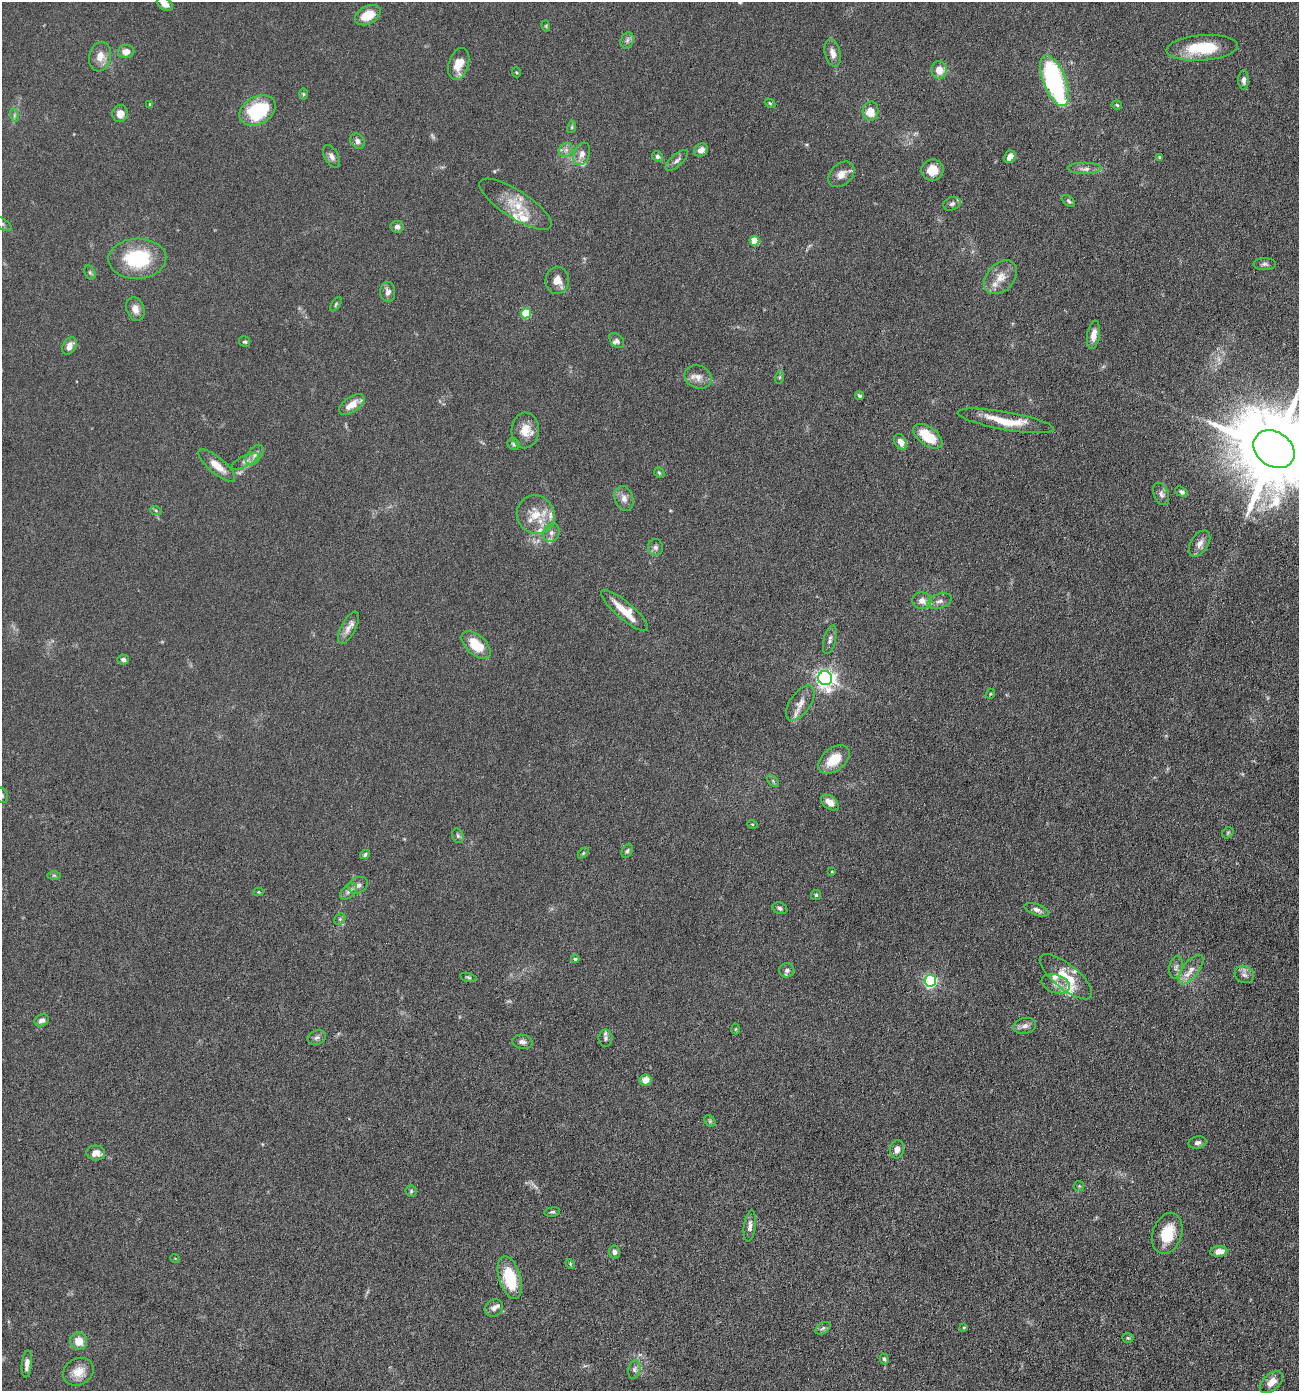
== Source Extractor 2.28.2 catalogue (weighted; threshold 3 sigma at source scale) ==
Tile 6 of 4 x 4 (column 2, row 2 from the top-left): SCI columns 1437-2733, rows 2779-4167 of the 5598 x 5556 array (HDU 1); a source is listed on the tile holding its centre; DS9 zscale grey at full resolution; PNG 1301 x 1393 px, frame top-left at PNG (2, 2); each listed source drawn as its Kron ellipse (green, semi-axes under 4 px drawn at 4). Nothing masked; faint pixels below the display range render black.
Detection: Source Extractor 2.28.2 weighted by HDU 2 'WHT'; one run over the whole footprint, this tile lists its part. Background 0.062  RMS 0.0055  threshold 0.0225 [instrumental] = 3 sigma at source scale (4.09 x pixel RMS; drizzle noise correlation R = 1.36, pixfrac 0.8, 0.05/0.05 arcsec/px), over >= 5 px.
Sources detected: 162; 2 too faint to see at this stretch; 2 inside a brighter object's white glare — neither listed nor drawn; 14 inside a brighter listed object's ellipse — not listed separately; the other 144 listed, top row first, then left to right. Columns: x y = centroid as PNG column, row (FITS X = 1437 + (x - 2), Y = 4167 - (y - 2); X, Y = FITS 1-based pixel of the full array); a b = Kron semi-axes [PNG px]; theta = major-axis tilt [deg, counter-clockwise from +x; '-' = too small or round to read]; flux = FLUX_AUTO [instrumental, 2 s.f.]
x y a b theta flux
165 4 9 6 -33 3.4
368 15 13 9 28 9.7
546 26 5 3 - 0.46
627 40 8 6 69 1.5
1202 48 36 12 4 20
126 52 8 6 8 3.8
833 53 14 7 -76 3.6
100 56 15 11 78 5.1
459 64 16 10 73 6.8
939 70 9 7 -77 6
516 72 5 3 - 0.43
1244 80 10 5 90 1.7
1054 81 27 11 -69 81
303 94 6 4 -90 0.6
770 103 6 4 -31 0.55
150 104 3 3 - 0.47
1117 105 5 4 - 0.63
257 110 19 13 29 31
870 111 9 8 - 7
120 113 8 8 - 4.2
14 115 7 4 -73 0.86
572 127 6 4 72 0.66
357 141 8 6 -53 1.8
566 150 8 6 45 1.7
701 150 7 6 - 3.3
582 154 11 8 68 3.2
332 156 12 7 -61 2.3
657 156 6 5 - 1.2
1010 157 6 5 - 3.5
1160 157 4 3 - 0.52
677 160 14 6 42 1.9
1085 169 17 6 0 2.7
932 170 11 10 - 6.6
841 174 15 10 43 4.2
1069 201 7 4 -41 0.86
515 204 42 13 -33 12
952 204 9 6 21 1.5
2 223 11 5 -30 1.6
397 227 6 5 - 1.8
754 241 5 4 - 13
137 259 29 20 2 30
1265 264 11 6 0 1.5
90 272 7 5 -63 0.9
1001 277 19 13 47 6.5
557 280 14 11 87 4.7
388 292 10 7 -84 2.2
336 304 8 4 55 0.69
135 309 12 8 -70 3.4
526 313 5 5 - 23
1094 335 14 6 80 3.6
617 341 8 6 -47 1.2
245 342 6 5 - 0.87
69 346 9 6 59 3.3
698 377 14 11 -26 3.9
780 377 6 4 71 0.61
860 395 5 4 - 0.96
352 405 14 7 35 5.9
1006 421 49 9 -10 14
525 430 18 13 87 7
928 436 17 9 -36 13
901 442 8 6 -61 3.1
514 444 6 5 - 0.93
1274 449 22 17 -35 7000
255 455 11 6 54 2.4
245 461 15 5 27 2.3
217 465 23 8 -40 6.3
659 473 6 4 -44 0.64
1182 492 7 4 -32 1
1161 494 12 7 -68 1.8
624 498 13 9 -70 3.2
156 511 6 3 -21 0.6
536 515 20 18 -49 11
551 533 9 8 - 2
1200 543 14 8 58 3.2
655 547 8 7 - 1.6
922 601 9 8 - 3.6
940 601 12 7 17 2.5
625 611 30 8 -40 10
348 628 18 7 63 3.5
830 640 14 6 75 1.8
476 645 17 9 -42 12
123 660 6 5 - 1.2
825 678 7 7 - 220
990 694 5 3 - 0.42
800 703 20 10 55 4.7
834 760 18 11 39 11
773 781 7 4 -46 0.7
2 795 8 6 -67 1.2
830 802 10 6 -37 4
752 824 5 3 - 0.44
1228 833 6 5 - 0.71
458 836 7 5 -74 1.1
627 851 7 5 66 0.97
583 853 6 4 46 0.59
365 854 5 4 - 0.99
832 871 4 2 - 0.37
54 875 6 4 0 0.64
358 885 10 7 27 2.4
348 891 10 6 45 1.8
259 892 5 4 - 0.45
816 895 5 5 - 0.72
780 908 8 5 -21 1.2
1037 910 13 5 -20 2.1
340 919 6 5 - 0.82
575 959 4 4 - 0.85
1176 967 11 6 79 1.8
787 970 7 7 - 1.6
1191 970 17 8 53 4.5
1244 975 10 8 -29 2.2
468 977 8 4 -12 0.78
1066 977 32 12 -39 11
930 981 6 6 - 79
1056 984 14 9 -19 3.7
42 1020 7 6 - 1.8
1025 1026 11 8 11 2.3
735 1029 5 3 - 0.49
317 1038 9 7 21 1.6
605 1038 8 7 - 1.4
522 1042 10 7 -10 1.9
645 1080 6 6 - 4
710 1121 6 5 - 0.82
1198 1143 9 6 12 1.6
897 1149 9 7 80 3
96 1153 9 7 -4 3.6
1079 1186 5 5 - 0.56
411 1191 5 5 - 0.75
552 1212 8 4 8 0.85
750 1226 15 6 82 2.3
1167 1233 21 14 72 14
1219 1251 8 5 4 4.1
614 1252 6 5 - 1.7
175 1258 5 3 - 0.34
570 1264 5 4 - 0.53
510 1278 22 11 -73 18
494 1308 10 8 36 2
964 1327 3 3 - 0.48
823 1328 8 5 32 1.2
1128 1338 6 5 - 0.68
79 1341 9 8 - 5.7
884 1359 5 4 - 0.84
27 1364 14 5 84 2.6
634 1369 9 6 80 1.5
78 1372 16 13 31 5.9
1271 1382 14 8 42 3.9
Isophote crosses this tile's border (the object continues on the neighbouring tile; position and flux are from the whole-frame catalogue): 4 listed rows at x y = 165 4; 2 223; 1274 449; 2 795